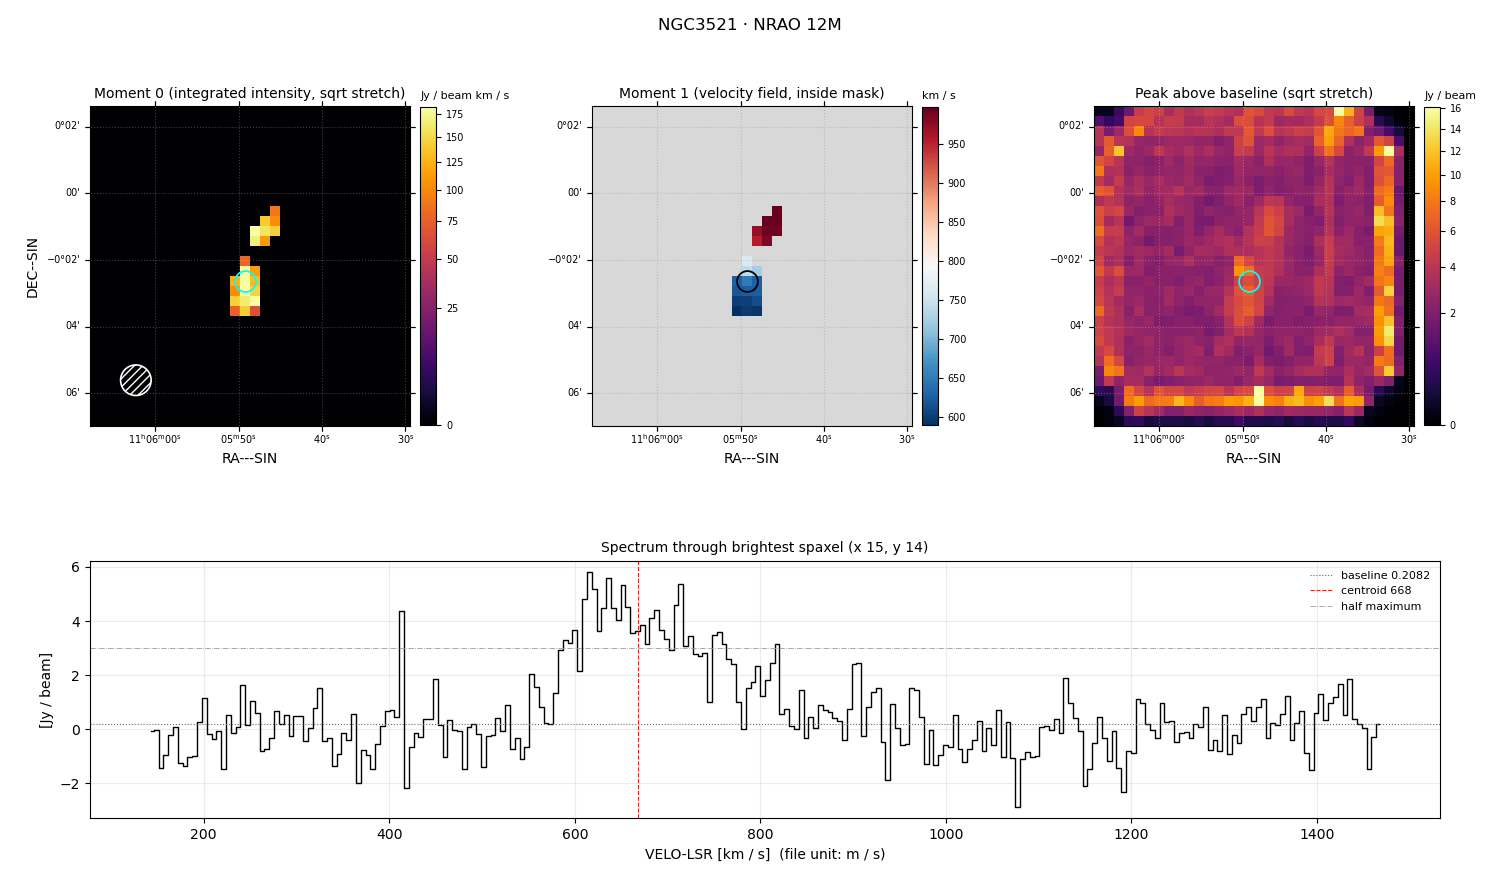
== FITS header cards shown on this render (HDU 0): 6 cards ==
OBJECT  = 'NGC3521 '  /
TELESCOP= 'NRAO 12M'  /
BUNIT   = 'JY/BEAM '  /
CTYPE1  = 'RA---SIN'  /
CTYPE2  = 'DEC--SIN'  /
CTYPE3  = 'VELO-LSR'  /

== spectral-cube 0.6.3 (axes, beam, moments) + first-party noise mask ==
SpectralCube HDU 0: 256 channels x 32 x 32 spaxels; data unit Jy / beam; figure title: NGC3521 · NRAO 12M
Units: BUNIT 'JY/BEAM' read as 'Jy/beam' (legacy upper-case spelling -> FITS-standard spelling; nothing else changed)
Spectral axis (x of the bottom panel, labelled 'VELO-LSR [km / s]  (file unit: m / s)'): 144 .. 1466 km / s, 256 channels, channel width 5.19 km / s
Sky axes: RA---SIN/DEC--SIN; field 9.6' x 9.6' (18 arcsec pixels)
Beam (drawn as the hatched ellipse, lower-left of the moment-0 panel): BMAJ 55 arcsec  BMIN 55 arcsec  BPA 0 deg
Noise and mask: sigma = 0.87 Jy / beam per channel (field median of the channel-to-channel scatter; agrees with the line-free scatter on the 960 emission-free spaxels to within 15%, no correlation factor applied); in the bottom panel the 247 channels outside the line scatter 1.0 Jy / beam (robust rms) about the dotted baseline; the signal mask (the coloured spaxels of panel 2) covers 2% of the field
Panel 1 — Moment 0 (line voxels x channel width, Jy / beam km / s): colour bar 0 .. 183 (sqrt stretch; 0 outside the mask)
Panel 2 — Moment 1 (intensity-weighted velocity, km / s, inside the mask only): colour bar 589 .. 997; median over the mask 648
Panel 3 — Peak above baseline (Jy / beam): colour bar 0 .. 16.1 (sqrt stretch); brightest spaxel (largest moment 0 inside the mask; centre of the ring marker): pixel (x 15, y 14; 0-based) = FK5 11h05m50s -00d02m40s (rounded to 2 s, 20 arcsec steps: no finer than the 18 arcsec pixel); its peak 5.6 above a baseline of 0.2082
Panel 4 — spectrum at that spaxel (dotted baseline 0.2082 Jy / beam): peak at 616 km / s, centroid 668 km / s (red dashed line; intensity-weighted over the run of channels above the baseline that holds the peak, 551 .. 779 km / s; both runs listed below lie inside that range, so they both enter it), W50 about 410 km / s across both peaks of a double-peaked profile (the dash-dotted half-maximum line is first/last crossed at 411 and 821 km / s, edge to edge); detected line = 9 of 256 channels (4%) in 2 separate runs between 608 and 660 km / s (a double-peaked / double-horned profile) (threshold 4 sigma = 3.5 Jy / beam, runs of >= 3 channels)
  those 2 runs, left to right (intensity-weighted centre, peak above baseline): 616 km / s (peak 5.6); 644 km / s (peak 5.4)